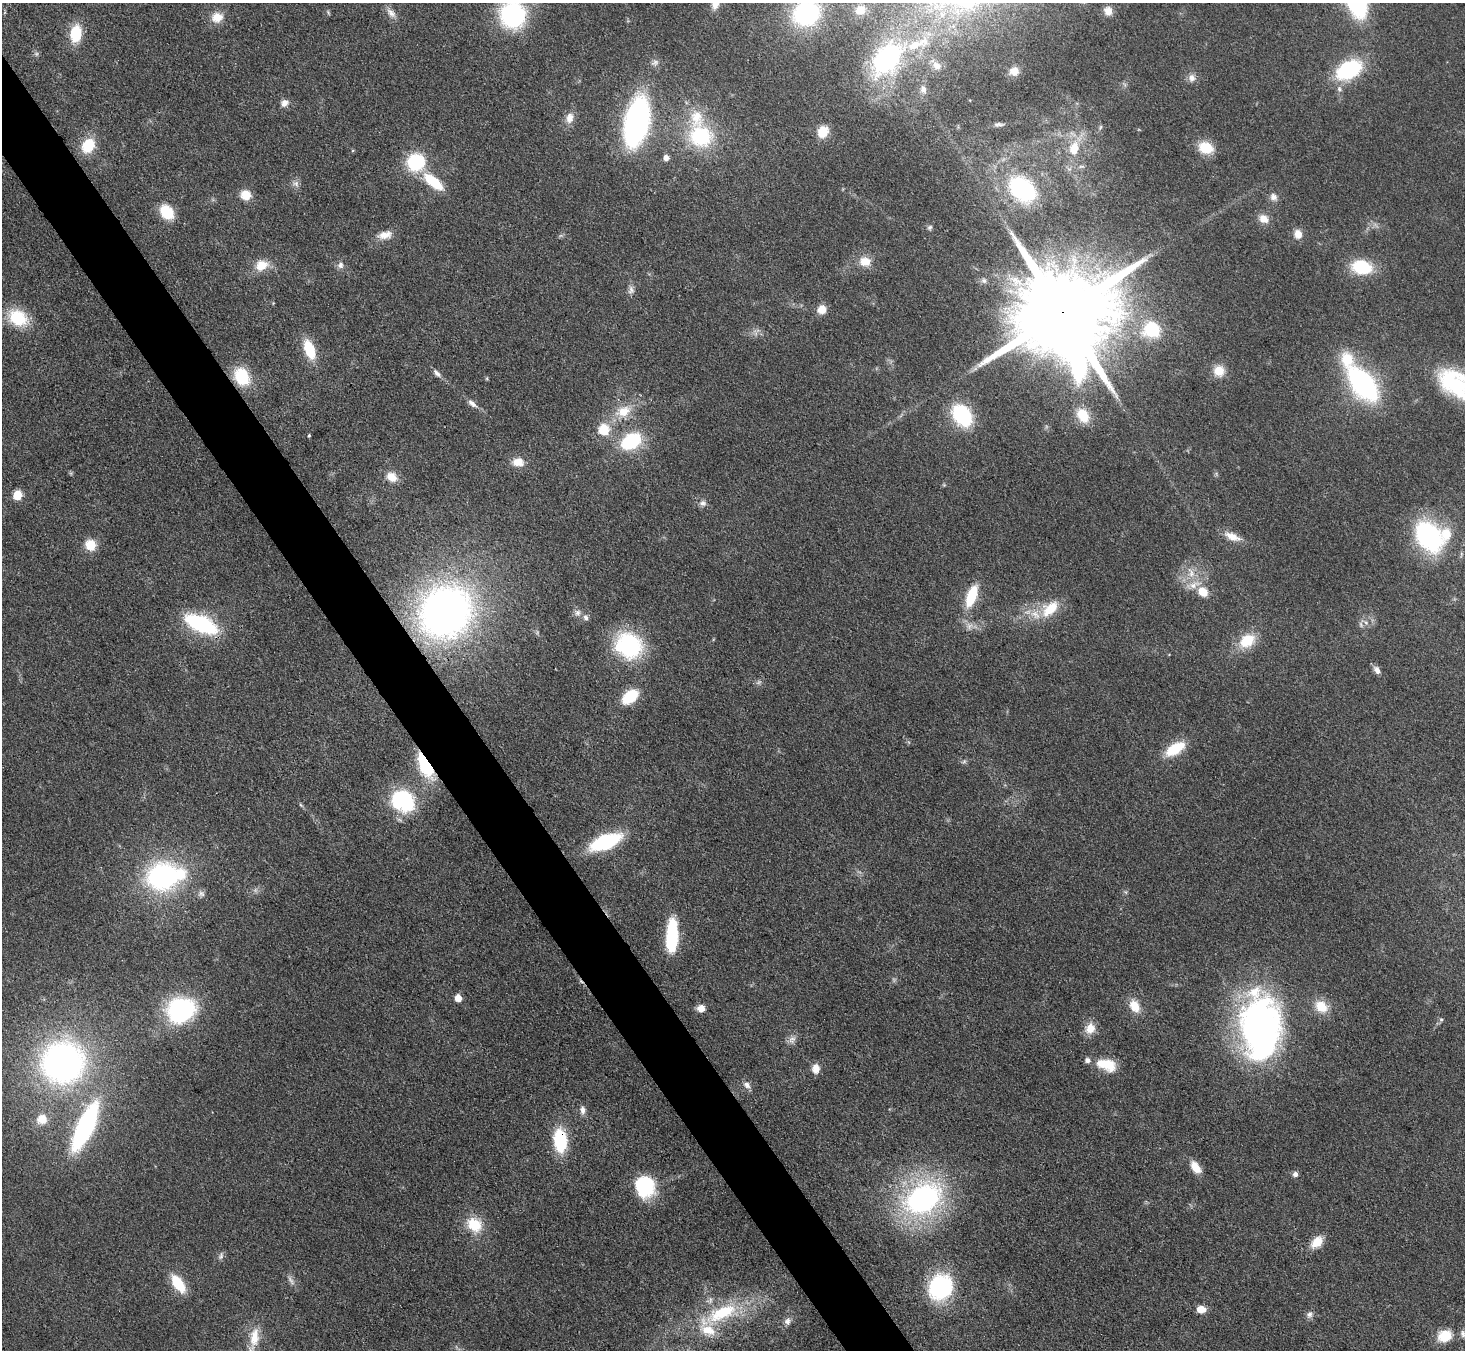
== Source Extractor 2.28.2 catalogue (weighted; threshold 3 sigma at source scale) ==
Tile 11 of 4 x 4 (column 3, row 3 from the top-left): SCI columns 2926-4388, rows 1645-2992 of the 5852 x 5845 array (HDU 1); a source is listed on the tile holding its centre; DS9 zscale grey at full resolution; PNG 1467 x 1352 px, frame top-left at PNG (2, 3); no overlay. Shown black and unused: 4% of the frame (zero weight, under 3 of 4 exposures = <1% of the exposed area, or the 3 px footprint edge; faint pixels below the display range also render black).
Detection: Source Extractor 2.28.2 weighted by HDU 2 'WHT'; one run over the whole footprint, this tile lists its part. Background 0.0759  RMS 0.0066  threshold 0.0299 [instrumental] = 3 sigma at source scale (4.5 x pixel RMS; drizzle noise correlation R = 1.50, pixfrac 1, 0.05/0.05 arcsec/px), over >= 5 px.
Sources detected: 146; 5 too faint to see at this stretch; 4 inside a brighter object's white glare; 1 cosmic-ray / hot-pixel residue — not listed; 8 inside a brighter listed object's ellipse — not listed separately; the other 128 listed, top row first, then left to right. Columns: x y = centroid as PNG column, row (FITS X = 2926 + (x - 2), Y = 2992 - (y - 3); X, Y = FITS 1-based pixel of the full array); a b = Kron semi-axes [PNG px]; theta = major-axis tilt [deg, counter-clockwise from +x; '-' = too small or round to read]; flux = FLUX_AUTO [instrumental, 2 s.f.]
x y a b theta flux
716 3 16 8 75 8.5
860 10 15 13 30 9.6
1108 11 9 8 - 5.8
328 12 8 3 -60 0.92
391 13 16 8 -49 4.9
806 13 19 16 25 110
513 15 20 20 - 100
217 17 15 12 19 9.7
76 33 14 9 83 29
916 44 36 11 21 20
886 58 35 22 52 120
655 63 12 8 28 2.9
937 66 11 9 -42 4.5
1349 70 23 14 30 66
1014 71 12 10 20 6.4
1192 78 11 9 86 4.1
1125 85 7 4 -71 1.2
923 89 10 8 -89 3.2
1339 89 9 7 -64 2.4
284 103 10 9 - 4.1
570 118 15 10 79 6.3
637 122 37 18 78 210
998 124 14 5 3 2.3
1100 127 6 4 87 1.1
823 131 10 9 - 16
701 136 25 23 -37 56
88 146 17 13 56 20
1074 148 18 12 75 15
1206 148 14 11 -15 19
666 158 5 5 - 4.3
416 162 17 17 - 43
1081 166 9 4 0 1.6
434 182 22 9 -39 28
296 184 10 8 -64 3.1
1023 189 23 16 -41 97
246 195 10 9 - 11
1273 197 10 9 - 3.7
167 212 14 10 -50 26
1264 219 13 10 -38 6.5
930 227 7 6 - 1.6
1298 234 10 8 -84 6.3
385 235 20 11 11 8
561 235 7 4 19 1.2
865 261 14 11 -3 9.6
262 265 17 13 19 12
340 265 9 8 - 3.1
1361 267 17 12 -9 40
631 290 12 8 77 3.3
822 309 10 9 - 7.8
1062 313 32 23 31 22000
18 318 21 17 -26 32
1152 329 16 14 -7 41
309 349 20 10 -70 24
1219 371 12 12 - 11
437 373 13 6 -47 3.1
242 376 16 13 -62 33
487 378 5 3 - 0.79
1363 384 31 16 -51 150
1457 386 53 28 -24 73
472 403 15 7 -40 4.1
623 411 26 16 20 18
962 415 18 13 -52 65
1083 415 20 14 -58 17
604 430 6 6 - 51
309 435 4 3 - 0.87
631 441 16 11 32 58
518 462 14 10 -4 8.7
392 477 14 11 -34 9.3
17 495 6 5 - 31
703 503 9 8 - 3
1232 536 24 10 -23 8.7
1429 536 30 21 -55 110
90 545 12 12 - 12
1191 573 18 9 -72 8.8
1193 585 26 9 18 9.9
1203 592 9 7 -43 14
971 596 21 9 70 31
1050 609 27 16 40 20
445 612 46 41 47 370
578 613 10 9 - 3.4
1365 622 16 6 -30 3.6
201 624 26 12 -24 89
1247 641 15 11 34 24
629 645 25 20 -64 78
1377 670 11 7 -54 3.8
630 697 14 9 39 32
1175 749 19 10 32 27
964 762 7 4 20 1.3
425 766 26 11 -63 41
405 802 30 24 -56 54
301 805 7 4 -44 1.1
605 842 23 11 22 77
162 876 29 25 15 120
201 894 10 8 -18 2.7
672 936 33 11 88 47
458 998 5 5 - 12
1135 1006 16 12 -62 12
1321 1006 16 13 -39 15
701 1008 7 6 - 7.4
181 1010 25 21 26 97
1441 1019 6 5 - 1.2
1090 1028 14 12 58 8.8
1260 1028 60 36 -88 320
792 1039 12 8 41 3.6
63 1063 35 35 - 260
1107 1065 24 13 -16 18
816 1069 9 7 -89 7.5
747 1085 11 8 -37 3.5
582 1110 12 7 -83 3.7
42 1119 15 14 - 9.8
85 1127 41 13 65 140
560 1141 21 11 -86 47
1196 1167 14 8 -54 11
1295 1174 7 7 - 2.6
645 1186 21 19 -79 50
923 1198 36 27 31 170
474 1225 21 18 -44 20
1317 1242 15 10 46 11
221 1256 11 6 73 2.1
178 1284 19 10 -54 23
940 1287 21 19 69 90
1201 1309 9 7 -1 9
722 1313 54 20 24 55
1310 1314 10 8 50 2.9
787 1321 10 8 73 3.4
1463 1334 10 6 -75 2.4
1445 1336 17 14 23 15
254 1337 29 13 85 14
Overlapping masked pixels (flux is a lower limit): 3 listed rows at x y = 1062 313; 425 766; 560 1141
Isophote crosses this tile's border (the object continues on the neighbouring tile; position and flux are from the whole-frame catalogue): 6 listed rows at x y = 716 3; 806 13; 513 15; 886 58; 1457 386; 254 1337